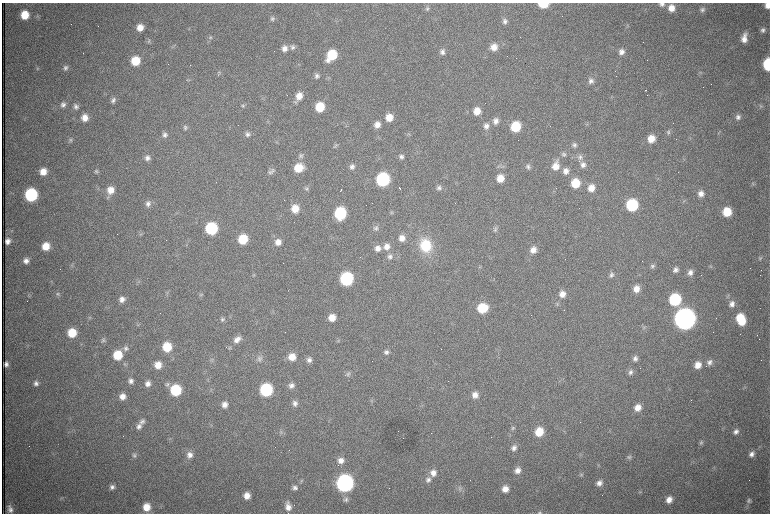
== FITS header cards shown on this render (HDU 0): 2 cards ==
NAXIS1  =                 1536 /fastest changing axis
NAXIS2  =                 1023 /next to fastest changing axis

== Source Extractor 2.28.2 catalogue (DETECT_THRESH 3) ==
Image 1536 x 1023 px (HDU 0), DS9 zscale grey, zoomed out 1/2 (1 PNG px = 2 x 2 image px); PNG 772 x 516 px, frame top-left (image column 1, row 1022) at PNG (2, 3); no overlay
Background 981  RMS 15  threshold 45.4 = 3 sigma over >= 5 px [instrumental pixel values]
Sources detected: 268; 69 cannot appear on this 1/2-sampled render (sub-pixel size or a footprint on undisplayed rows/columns) and are not listed; the other 199 listed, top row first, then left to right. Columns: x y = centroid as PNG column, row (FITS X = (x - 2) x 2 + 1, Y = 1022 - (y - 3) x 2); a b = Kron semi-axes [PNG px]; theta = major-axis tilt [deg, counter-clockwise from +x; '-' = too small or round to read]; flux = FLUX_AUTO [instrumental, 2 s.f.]
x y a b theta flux
543 4 7 4 0 1.1e+05
662 4 7 6 - 1.0e+04
767 5 5 5 - 2.1e+04
671 8 7 6 - 3.3e+04
427 9 7 6 - 7.6e+03
702 10 7 6 - 9.0e+03
25 15 7 7 - 6.6e+04
272 18 7 5 17 7.0e+03
505 21 7 6 - 1.2e+04
140 27 7 6 - 3.1e+04
189 29 5 3 - 3.0e+03
763 30 6 6 - 1.1e+04
210 38 7 5 42 7.3e+03
744 38 11 6 81 2.9e+04
148 41 6 5 - 5.6e+03
292 47 7 7 - 1.1e+04
494 47 8 7 - 3.0e+04
284 48 8 7 - 1.9e+04
442 52 7 7 - 1.3e+04
621 52 7 7 - 1.7e+04
332 55 10 7 54 1.3e+05
135 61 7 7 - 8.9e+04
768 64 8 5 -89 2.2e+05
190 65 2 1 - 9.9e+04
66 68 7 6 - 1.0e+04
37 69 5 3 - 3.4e+03
219 72 6 4 -41 4.7e+03
700 73 6 3 65 4.0e+03
317 76 7 6 - 9.7e+03
591 81 8 7 - 1.4e+04
645 90 2 1 - 6.3e+03
647 95 2 2 - 7.8e+02
299 96 8 7 - 3.6e+04
113 100 7 5 58 1.0e+04
63 105 7 6 - 1.2e+04
243 105 6 5 - 6.2e+03
761 106 6 5 - 5.8e+03
76 107 7 6 - 1.1e+04
320 107 7 7 - 9.4e+04
477 111 7 7 - 4.2e+04
389 117 7 7 - 4.4e+04
738 117 7 6 - 1.2e+04
85 118 7 6 - 3.0e+04
496 121 8 7 - 1.8e+04
377 124 7 6 - 2.4e+04
486 126 8 7 - 1.7e+04
185 127 7 5 -77 7.7e+03
515 127 7 7 - 1.4e+05
668 132 6 6 - 6.9e+03
248 134 7 6 - 1.1e+04
408 134 6 3 9 3.9e+03
164 135 7 7 - 1.2e+04
651 139 7 6 - 4.4e+04
70 140 6 5 - 6.7e+03
574 145 6 6 - 9.0e+03
336 146 6 4 83 5.6e+03
564 154 6 6 - 7.0e+03
301 156 7 6 - 9.4e+03
401 157 6 5 - 9.9e+03
580 157 8 7 - 1.2e+04
147 158 7 7 - 1.3e+04
579 161 3 2 - 1.8e+03
583 165 8 7 - 1.5e+04
352 166 6 6 - 1.2e+04
556 166 11 8 79 3.7e+04
528 167 6 5 - 8.5e+03
298 168 8 8 - 7.3e+04
96 171 6 6 - 6.6e+03
566 171 8 7 - 2.0e+04
43 172 7 7 - 3.7e+04
272 172 11 5 63 9.8e+03
500 178 7 7 - 4.3e+04
383 179 8 7 - 4.9e+05
575 183 7 7 - 8.4e+04
753 183 6 4 -85 4.5e+03
306 188 6 6 - 7.0e+03
400 188 3 1 - 3.3e+03
439 188 7 7 - 1.1e+04
591 188 7 7 - 3.4e+04
110 190 10 7 69 3.9e+04
341 190 3 1 - 3.1e+03
701 194 7 7 - 2.0e+04
31 195 8 7 - 3.7e+05
148 203 7 7 - 1.3e+04
632 205 8 7 - 2.6e+05
295 209 8 7 - 4.8e+04
391 212 4 3 - 3.1e+03
727 212 8 7 - 8.4e+04
340 213 8 7 - 2.8e+05
376 228 7 6 - 9.3e+03
211 229 8 7 - 2.9e+05
495 230 7 6 - 7.9e+03
140 233 6 3 33 4.0e+03
402 238 7 7 - 2.6e+04
243 239 7 7 - 1.1e+05
8 241 5 5 - 1.6e+04
278 242 8 7 - 2.5e+04
426 245 16 13 -79 1.2e+05
46 246 7 7 - 5.1e+04
386 246 9 8 - 2.6e+04
378 248 8 7 - 2.0e+04
533 250 8 7 - 2.4e+04
390 256 7 7 - 1.2e+04
760 258 6 5 - 6.7e+03
26 261 7 7 - 1.7e+04
652 266 6 6 - 7.5e+03
710 266 4 2 - 2.9e+03
676 270 7 6 - 1.3e+04
690 272 7 6 - 1.5e+04
254 275 4 2 - 2.8e+03
611 275 7 6 - 9.7e+03
346 279 8 7 - 4.5e+05
138 282 4 2 - 2.4e+03
636 289 7 6 - 2.9e+04
168 293 4 3 - 4.3e+03
58 294 5 5 - 4.9e+03
562 294 8 7 - 2.7e+04
200 295 4 3 - 3.4e+03
29 296 6 2 -37 3.1e+03
728 296 6 5 - 6.2e+03
122 299 7 7 - 1.8e+04
675 300 8 7 - 2.8e+05
557 304 6 5 - 5.6e+03
732 304 8 7 - 1.7e+04
482 308 8 7 - 1.2e+05
332 318 7 7 - 3.9e+04
740 318 8 7 - 8.5e+04
222 319 6 5 - 7.2e+03
685 319 9 8 - 4.8e+06
742 321 7 6 - 5.5e+04
138 324 5 4 - 4.1e+03
644 327 6 3 36 4.2e+03
72 333 7 7 - 8.3e+04
237 339 11 7 39 2.5e+04
103 340 6 5 - 5.9e+03
338 340 6 3 61 4.4e+03
167 347 7 7 - 9.4e+04
126 348 8 6 63 1.1e+04
386 352 6 6 - 1.1e+04
118 355 8 7 - 9.6e+04
292 357 8 8 - 4.1e+04
259 358 8 8 - 1.4e+04
635 358 7 6 - 1.2e+04
212 360 8 4 -61 7.6e+03
309 360 7 6 - 1.2e+04
709 362 8 7 - 1.4e+04
6 364 5 4 - 1.1e+04
125 364 6 4 -19 4.8e+03
158 365 7 6 - 3.8e+04
698 365 8 7 - 3.1e+04
630 372 7 6 - 1.2e+04
348 374 7 6 - 8.5e+03
131 381 6 6 - 1.3e+04
36 383 6 6 - 1.2e+04
148 384 6 6 - 1.8e+04
167 384 7 6 - 8.4e+03
291 385 7 6 - 1.4e+04
176 390 7 7 - 2.0e+05
266 390 8 7 - 3.6e+05
475 395 7 7 - 2.4e+04
122 396 6 6 - 2.4e+04
372 401 5 3 - 3.4e+03
295 403 7 6 - 1.3e+04
224 405 7 6 - 1.9e+04
638 407 8 7 - 3.2e+04
142 421 8 6 68 1.1e+04
139 426 8 7 - 1.4e+04
513 428 6 4 39 5.7e+03
736 431 7 6 - 1.3e+04
281 432 5 2 - 3.5e+03
539 432 8 7 - 7.1e+04
701 443 7 5 66 6.9e+03
514 448 8 7 - 1.6e+04
752 454 7 6 - 1.5e+04
134 455 7 6 - 7.9e+03
190 455 8 8 - 2.0e+04
629 457 7 5 22 7.6e+03
341 461 7 7 - 2.0e+04
517 470 7 6 - 2.2e+04
433 473 9 8 - 2.7e+04
581 474 5 5 - 5.2e+03
428 480 8 7 - 1.5e+04
345 483 8 8 - 1.5e+06
599 483 6 6 - 1.6e+04
112 487 7 6 - 1.3e+04
295 488 7 6 - 1.2e+04
389 488 2 1 - 1.7e+03
459 489 8 3 -78 6.7e+03
505 489 7 6 - 2.8e+04
639 492 5 3 - 4.0e+03
247 496 6 6 - 2.8e+04
61 499 5 4 - 4.4e+03
346 499 7 5 63 8.3e+03
669 500 7 6 - 2.7e+04
749 501 8 6 56 9.5e+03
288 506 10 6 -78 2.5e+04
146 507 7 7 - 4.9e+04
10 509 10 5 -76 1.6e+04
539 513 6 3 4 4.2e+03
At the frame edge (FLAGS 8, measured only in part): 5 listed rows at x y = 543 4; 662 4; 767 5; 768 64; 539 513
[69 sub-pixel or undisplayed-footprint detections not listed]